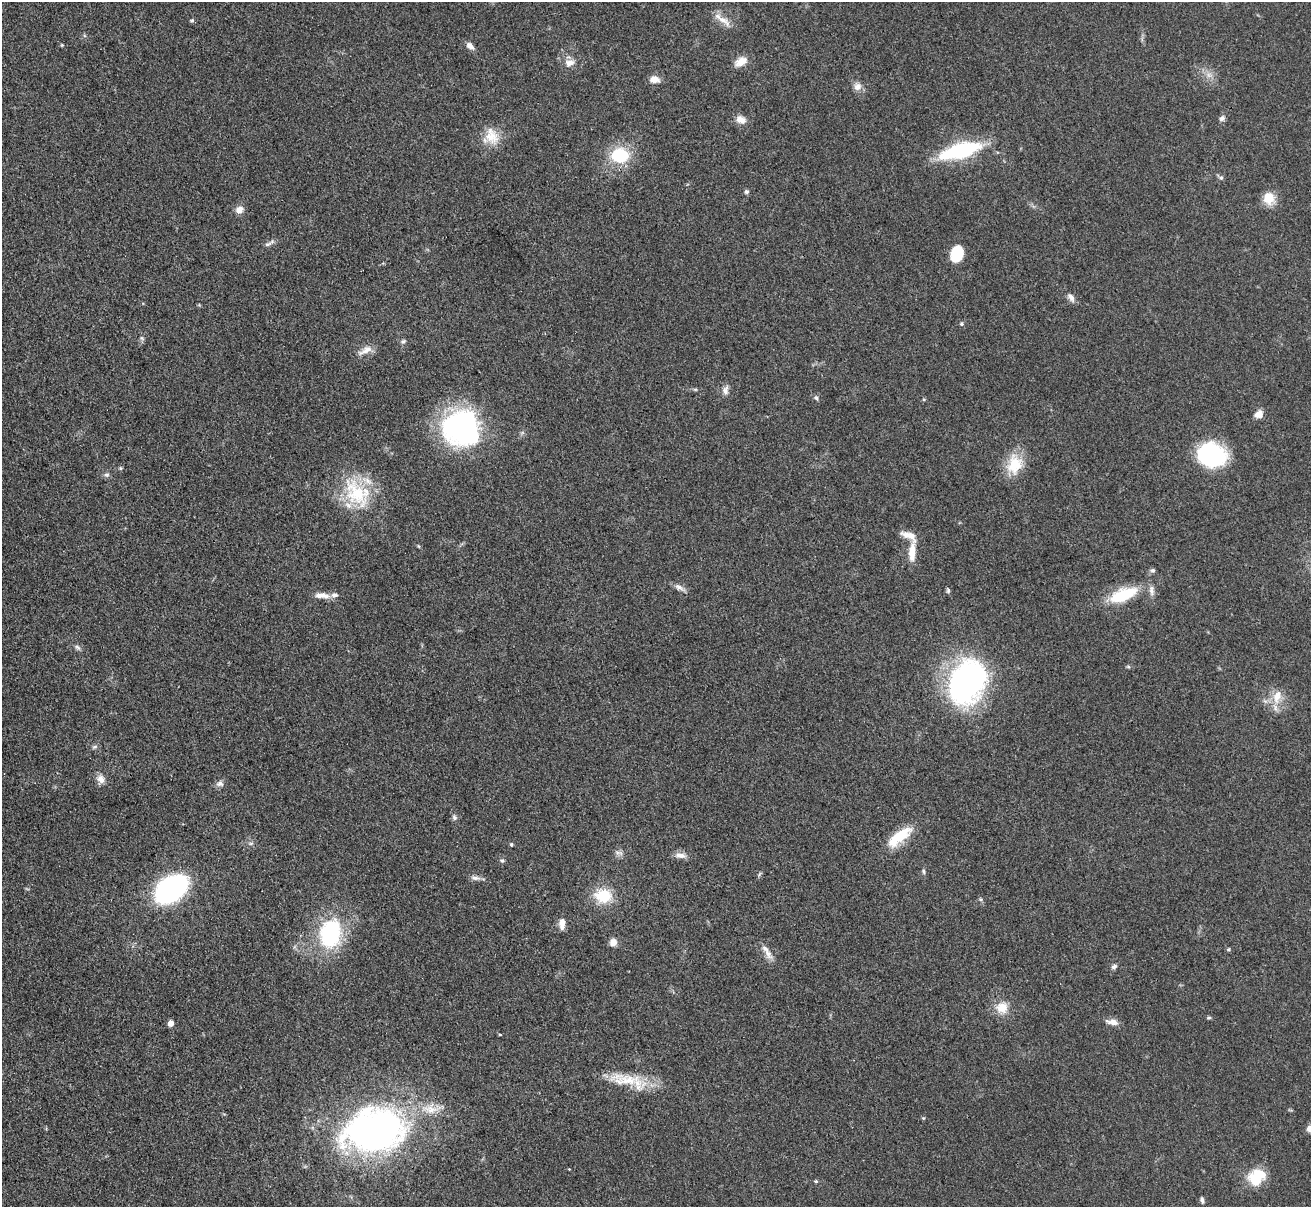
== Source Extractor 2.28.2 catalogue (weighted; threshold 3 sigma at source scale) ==
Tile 7 of 4 x 4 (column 3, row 2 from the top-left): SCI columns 2632-3940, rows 2686-3890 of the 5263 x 5247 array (HDU 1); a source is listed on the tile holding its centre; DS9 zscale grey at full resolution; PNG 1313 x 1209 px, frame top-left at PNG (2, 2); no overlay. Shown black and unused: <1% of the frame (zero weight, under 3 of 4 exposures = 2% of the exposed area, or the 3 px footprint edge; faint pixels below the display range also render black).
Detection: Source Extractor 2.28.2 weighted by HDU 2 'WHT'; one run over the whole footprint, this tile lists its part. Background 0.0543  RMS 0.0056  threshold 0.0253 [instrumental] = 3 sigma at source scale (4.5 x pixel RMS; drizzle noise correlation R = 1.50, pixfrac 1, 0.05/0.05 arcsec/px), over >= 5 px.
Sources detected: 87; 1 too faint to see at this stretch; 1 inside a brighter object's white glare — not listed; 6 inside a brighter listed object's ellipse — not listed separately; the other 79 listed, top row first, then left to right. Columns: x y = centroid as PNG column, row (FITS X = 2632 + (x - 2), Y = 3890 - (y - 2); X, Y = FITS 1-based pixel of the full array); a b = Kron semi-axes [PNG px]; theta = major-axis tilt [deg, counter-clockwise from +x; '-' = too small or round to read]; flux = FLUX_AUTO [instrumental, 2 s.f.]
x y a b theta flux
192 20 7 4 28 0.88
722 20 27 8 -32 6.2
62 45 4 4 - 0.54
470 46 10 6 -42 3.1
741 62 17 10 32 6.2
570 63 14 10 17 4.5
654 79 11 8 -6 4.9
857 86 11 10 - 3.7
1222 118 9 6 47 1.8
741 120 13 9 -21 4.7
492 136 24 17 -66 11
960 151 47 15 16 50
620 155 16 14 -2 31
1221 178 6 5 - 1.2
746 192 6 6 - 1.1
1269 198 15 13 -72 9.5
239 210 9 8 - 4.2
269 243 17 5 32 2
957 254 12 9 72 28
1071 297 13 7 -56 2.9
962 324 5 5 - 1
142 338 6 5 - 1
403 341 7 5 36 1.2
365 350 23 8 28 5
695 389 6 4 -18 0.75
725 390 12 8 81 3
816 398 6 5 - 1.1
1258 414 11 7 34 4.5
461 428 39 38 - 110
1211 455 22 18 -11 78
1014 464 26 20 77 16
120 468 5 4 - 0.81
107 475 8 6 12 1.5
357 493 49 26 -56 38
418 546 5 3 - 0.53
912 552 26 8 87 7.6
1153 570 7 6 - 1.3
679 588 16 6 -29 2.9
948 590 8 4 -74 0.95
324 595 15 9 -16 4.3
1123 595 33 14 21 26
78 647 9 6 -39 1.6
1128 667 6 4 -2 0.8
967 682 52 38 64 120
1277 696 22 12 74 9.3
95 747 8 5 19 1.2
101 779 12 9 -71 3.9
220 784 11 8 8 2.4
454 817 8 6 -66 1.6
899 837 34 12 38 19
251 843 6 4 18 0.94
511 844 5 4 - 0.69
617 852 8 4 -19 1.6
680 855 16 7 -7 3.7
502 860 6 5 - 1.1
924 871 8 4 -89 1
475 878 13 6 -7 2.6
171 889 21 14 36 170
603 896 17 14 -3 20
981 899 6 4 0 0.85
562 923 12 6 88 4.7
330 933 32 23 78 57
613 942 10 9 - 3.5
1228 949 5 5 - 0.8
768 953 17 9 -58 4.8
1114 967 8 5 33 1.6
1002 1008 14 13 - 9.7
1209 1018 7 3 8 0.76
1113 1022 15 6 -10 4.3
171 1023 5 4 - 5.6
500 1035 4 3 - 0.48
628 1080 49 15 -15 21
923 1118 5 4 - 0.59
1310 1129 6 6 - 4.6
374 1131 66 43 10 250
569 1169 3 3 - 0.35
1259 1174 26 13 3 13
816 1181 4 4 - 0.93
1202 1200 9 4 -81 1.2
Isophote crosses this tile's border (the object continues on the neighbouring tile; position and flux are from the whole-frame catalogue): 1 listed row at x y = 1310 1129